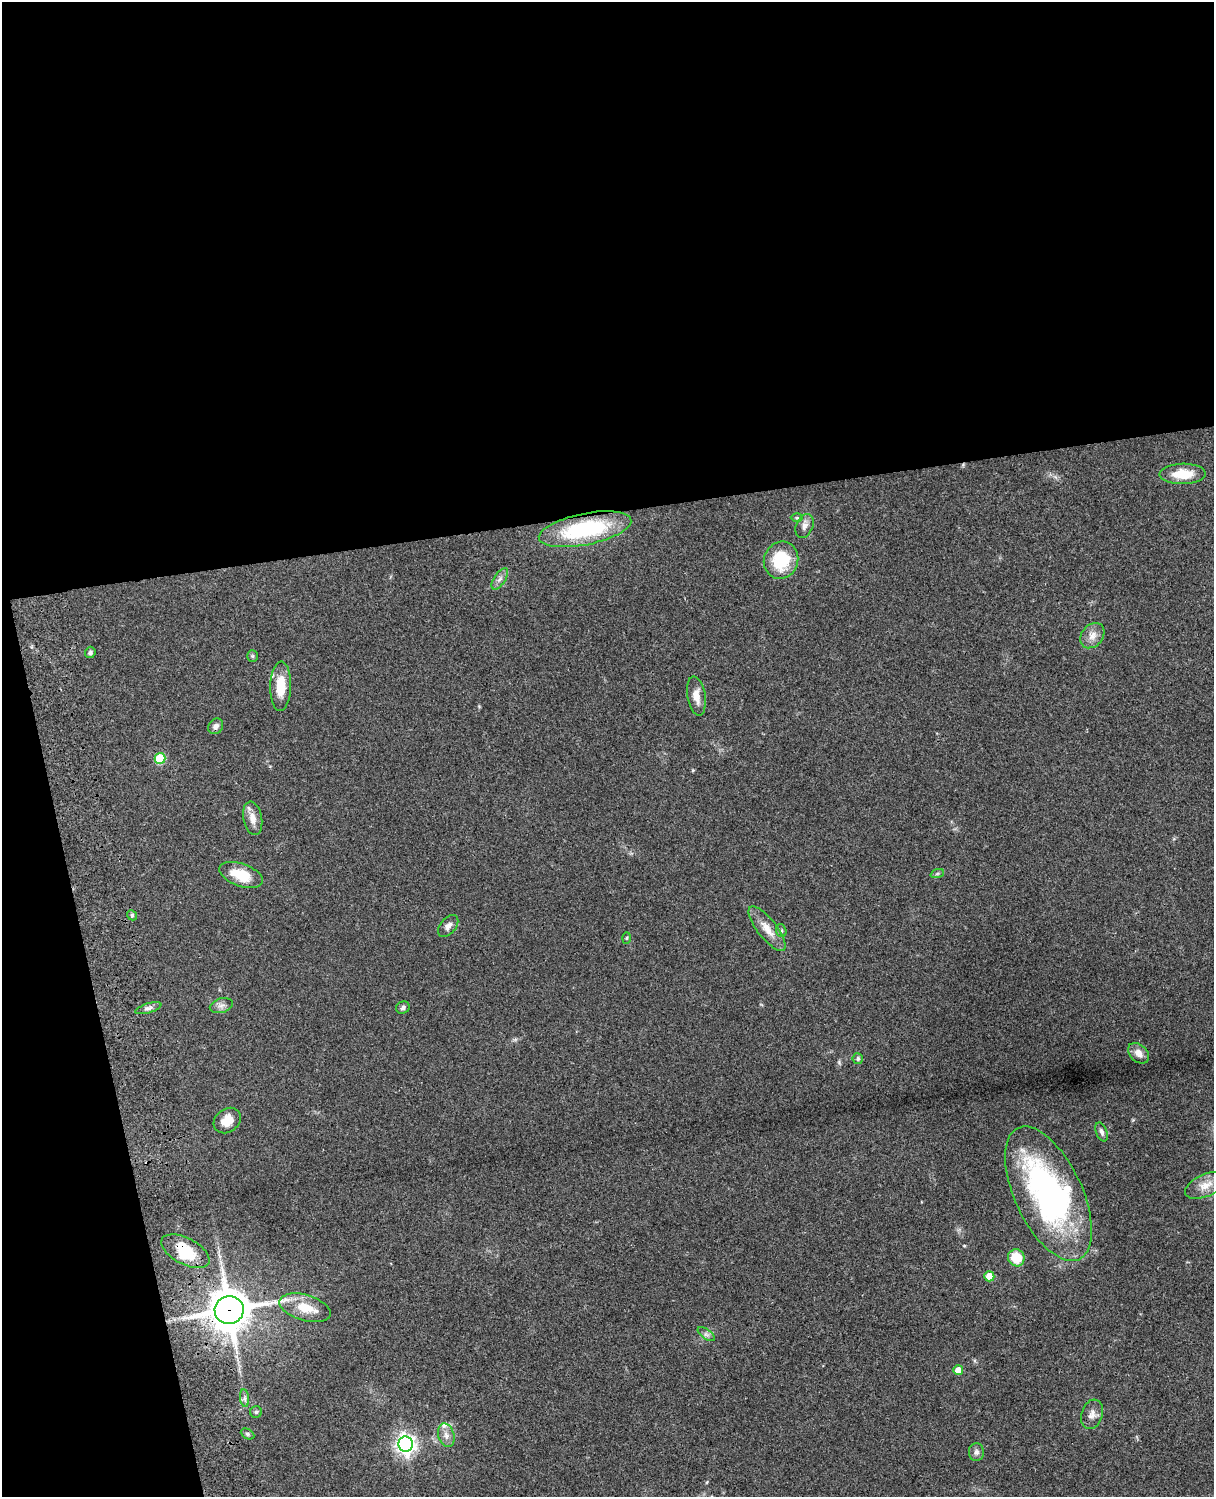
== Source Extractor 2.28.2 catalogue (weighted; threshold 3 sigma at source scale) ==
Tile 1 of 4 x 3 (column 1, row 1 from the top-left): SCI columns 122-1333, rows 3269-4763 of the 5088 x 4927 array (HDU 1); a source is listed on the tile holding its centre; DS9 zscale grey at full resolution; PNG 1216 x 1499 px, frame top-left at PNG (2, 2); each listed source drawn as its Kron ellipse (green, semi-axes under 4 px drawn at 4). Shown black and unused: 39% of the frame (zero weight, under 3 of 4 exposures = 6% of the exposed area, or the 3 px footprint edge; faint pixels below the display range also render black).
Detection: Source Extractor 2.28.2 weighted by HDU 2 'WHT'; one run over the whole footprint, this tile lists its part. Background 0.0763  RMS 0.0058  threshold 0.0261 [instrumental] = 3 sigma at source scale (4.5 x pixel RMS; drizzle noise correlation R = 1.50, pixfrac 1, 0.05/0.05 arcsec/px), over >= 5 px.
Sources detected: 48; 2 inside a brighter object's white glare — neither listed nor drawn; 2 inside a brighter listed object's ellipse — not listed separately; the other 44 listed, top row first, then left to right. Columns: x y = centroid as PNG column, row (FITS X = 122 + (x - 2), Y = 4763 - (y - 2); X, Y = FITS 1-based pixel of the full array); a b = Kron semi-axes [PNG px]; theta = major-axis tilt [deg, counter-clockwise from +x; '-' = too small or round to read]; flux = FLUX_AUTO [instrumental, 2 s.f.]
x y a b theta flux
1183 474 23 10 1 13
797 518 6 4 0 0.82
805 526 12 8 67 3.1
585 529 47 15 11 59
781 560 19 17 68 28
500 579 12 5 56 2.4
1092 636 14 10 51 4.9
90 652 6 5 - 1.3
252 656 6 5 - 0.88
281 686 25 10 88 13
696 696 20 9 -81 6
216 726 8 7 - 2.4
160 758 5 5 - 27
253 818 17 9 -79 5.6
937 874 7 4 19 0.99
241 875 23 11 -20 15
132 915 5 4 - 0.9
448 926 12 7 49 2.9
767 929 27 9 -52 8.2
781 931 6 5 - 1.1
627 938 6 3 88 0.66
221 1006 12 7 16 2.5
148 1008 13 4 17 2.1
403 1008 7 6 - 1.4
1139 1053 12 8 -44 4.2
858 1059 5 5 - 1.3
227 1120 14 11 37 8.1
1101 1132 10 5 -69 2
1206 1185 22 11 24 7.8
1048 1194 72 33 -65 160
185 1251 26 13 -27 13
1016 1258 9 8 - 16
989 1276 5 5 - 9.6
305 1308 26 13 -16 14
229 1310 14 14 - 1700
706 1334 10 5 -35 1.8
958 1370 5 5 - 5.6
245 1398 9 4 -82 1.5
256 1412 6 5 - 0.95
1092 1414 15 10 73 3.8
247 1434 7 5 -28 1.1
446 1435 12 8 -74 3.4
406 1444 8 7 - 300
976 1452 9 7 89 2
Overlapping masked pixels (flux is a lower limit): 1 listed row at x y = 229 1310